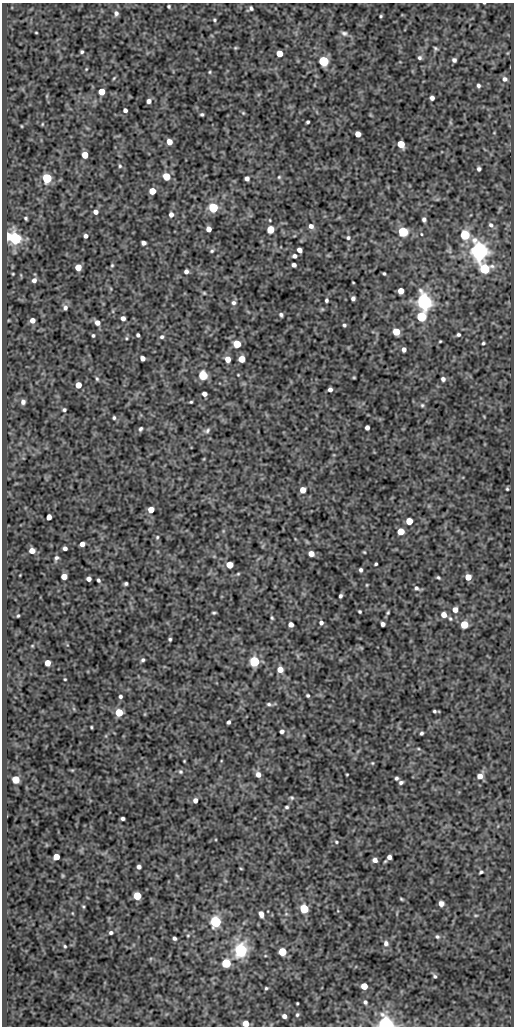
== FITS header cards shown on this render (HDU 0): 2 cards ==
NAXIS1  =                  512
NAXIS2  =                 1024

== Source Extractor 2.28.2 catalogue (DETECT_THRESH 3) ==
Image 512 x 1024 px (HDU 0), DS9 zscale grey, 1 PNG px = 1 image px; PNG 516 x 1028 px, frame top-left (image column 1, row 1024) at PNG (2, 3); no overlay
Background 74.5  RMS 0.49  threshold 1.46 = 3 sigma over >= 5 px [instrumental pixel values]
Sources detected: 215; all 215 listed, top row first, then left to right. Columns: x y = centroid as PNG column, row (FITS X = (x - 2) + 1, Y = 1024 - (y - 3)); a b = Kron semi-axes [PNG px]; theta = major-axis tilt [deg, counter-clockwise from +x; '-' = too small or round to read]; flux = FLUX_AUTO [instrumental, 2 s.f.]
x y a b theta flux
169 6 3 3 - 47
250 8 6 4 34 82
116 13 7 6 - 120
381 16 3 2 - 36
214 20 4 4 - 41
36 33 3 2 - 27
344 33 9 6 -9 110
235 48 5 3 - 38
435 48 5 4 - 54
82 52 3 3 - 53
279 53 5 5 - 460
419 58 5 5 - 74
454 60 4 4 - 89
323 61 5 5 - 3400
86 69 4 3 - 28
210 72 4 4 - 34
114 78 6 3 45 35
505 79 6 6 - 100
478 86 4 3 - 65
102 92 5 5 - 530
432 98 4 4 - 110
149 101 5 4 - 130
125 110 4 4 - 100
243 113 5 4 - 39
202 114 3 3 - 50
308 122 4 3 - 50
42 124 5 3 - 30
21 126 3 2 - 26
358 134 5 5 - 320
169 142 5 5 - 260
401 144 5 5 - 810
85 155 5 5 - 530
120 166 6 5 - 50
479 169 4 4 - 74
166 176 5 5 - 950
279 177 5 5 - 41
47 178 5 5 - 2800
247 178 4 4 - 130
152 191 5 5 - 590
213 208 5 5 - 2500
95 212 5 5 - 140
171 214 5 5 - 140
26 218 4 3 - 48
424 219 5 4 - 80
270 220 3 3 - 27
491 225 7 5 -41 91
311 226 6 5 - 140
209 229 5 4 - 200
270 229 5 5 - 960
403 232 5 5 - 3100
421 234 4 4 - 27
465 235 5 5 - 2800
7 236 5 4 - 840
86 236 4 4 - 100
15 238 6 5 - 7200
348 238 6 5 - 63
144 243 5 4 - 110
299 250 5 4 - 190
212 251 5 4 - 52
479 251 7 6 - 23000
294 256 5 5 - 83
112 265 5 4 - 40
294 265 4 4 - 120
78 267 5 5 - 470
484 269 6 6 - 2500
186 271 5 4 - 110
384 273 4 3 - 43
13 274 3 2 - 28
34 280 6 5 - 120
353 282 3 2 - 25
401 291 5 5 - 360
204 293 5 4 - 36
353 298 4 4 - 99
326 300 4 3 - 62
424 302 6 6 - 17000
233 303 6 6 - 90
65 307 7 5 -85 110
281 315 4 4 - 63
421 317 6 5 - 2600
123 318 4 4 - 130
32 320 4 4 - 200
97 323 6 5 - 180
344 325 4 3 - 56
396 332 5 5 - 690
93 335 4 3 - 47
138 335 4 3 - 69
458 335 4 4 - 58
162 337 6 5 - 70
126 338 4 4 - 33
440 341 3 2 - 30
483 343 3 3 - 43
237 344 5 5 - 970
404 349 4 4 - 130
142 358 4 4 - 150
228 359 5 5 - 290
241 359 5 5 - 550
203 375 5 5 - 2100
238 375 3 3 - 24
354 377 3 2 - 29
97 379 6 4 -73 49
443 379 4 4 - 93
78 385 5 5 - 420
330 389 4 4 - 120
204 394 4 4 - 140
23 402 5 5 - 120
191 402 3 3 - 37
422 405 5 4 - 45
64 410 4 3 - 54
114 418 4 3 - 50
367 427 4 4 - 130
140 429 5 4 - 56
207 431 9 6 30 93
507 489 3 3 - 36
303 490 5 5 - 320
151 510 5 5 - 350
49 517 5 4 - 180
409 521 5 5 - 610
401 531 5 5 - 610
157 537 6 5 - 48
82 544 5 4 - 210
65 548 4 4 - 110
32 551 5 4 - 270
364 552 3 2 - 28
311 554 5 4 - 250
56 558 6 4 59 73
376 564 3 3 - 48
229 565 5 5 - 620
361 570 4 3 - 73
238 574 4 4 - 34
64 577 5 5 - 330
438 577 4 3 - 47
468 577 5 5 - 390
89 579 4 4 - 130
98 580 4 3 - 56
126 584 4 3 - 61
367 585 3 3 - 28
416 588 7 6 - 84
340 596 4 3 - 70
455 610 6 5 - 190
360 612 3 3 - 44
214 613 4 2 - 46
388 613 5 3 - 45
444 615 5 5 - 250
18 616 3 2 - 36
272 618 4 3 - 42
450 619 6 4 -49 47
321 623 6 5 - 90
291 624 4 4 - 170
383 624 4 4 - 120
464 624 5 5 - 920
170 639 3 3 - 46
32 646 5 3 - 28
298 656 7 4 -71 51
143 660 4 4 - 61
254 661 5 5 - 3600
47 663 5 4 - 340
280 669 6 6 - 280
65 679 3 2 - 30
120 696 4 4 - 70
308 696 4 3 - 49
269 704 7 4 -8 65
434 711 3 3 - 49
119 712 5 5 - 930
145 714 5 3 - 27
228 722 4 3 - 77
91 727 3 2 - 33
282 731 5 4 - 110
421 733 4 3 - 57
184 761 3 2 - 26
372 763 4 4 - 34
180 772 6 5 - 57
258 774 6 5 - 190
347 774 3 2 - 26
480 776 8 6 51 230
396 778 4 4 - 63
16 779 5 5 - 930
401 782 5 4 - 74
292 798 6 6 - 56
195 800 5 4 - 150
287 807 5 4 - 51
122 818 4 3 - 82
336 842 5 4 - 38
56 857 5 5 - 530
389 857 4 4 - 140
375 860 5 4 - 150
139 867 4 4 - 110
241 868 5 3 - 30
481 872 5 3 - 50
137 896 5 5 - 1300
401 899 4 3 - 39
441 904 5 5 - 190
83 907 5 3 - 33
304 909 5 5 - 2200
261 914 7 5 -74 170
286 914 5 4 - 42
476 915 6 3 -7 37
216 922 5 5 - 5700
111 933 5 4 - 67
188 935 5 4 - 36
437 936 6 5 - 63
174 938 4 4 - 74
386 943 8 7 - 130
65 946 4 3 - 38
241 950 6 5 - 9600
282 952 5 5 - 1100
226 963 5 5 - 2000
435 976 4 4 - 51
364 986 5 5 - 520
266 988 4 3 - 42
365 1002 6 5 - 78
297 1003 3 2 - 31
297 1015 6 4 59 53
284 1016 4 4 - 130
246 1024 5 5 - 420
385 1025 6 5 - 17000
At the frame edge (FLAGS 8, measured only in part): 2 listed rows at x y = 246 1024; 385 1025